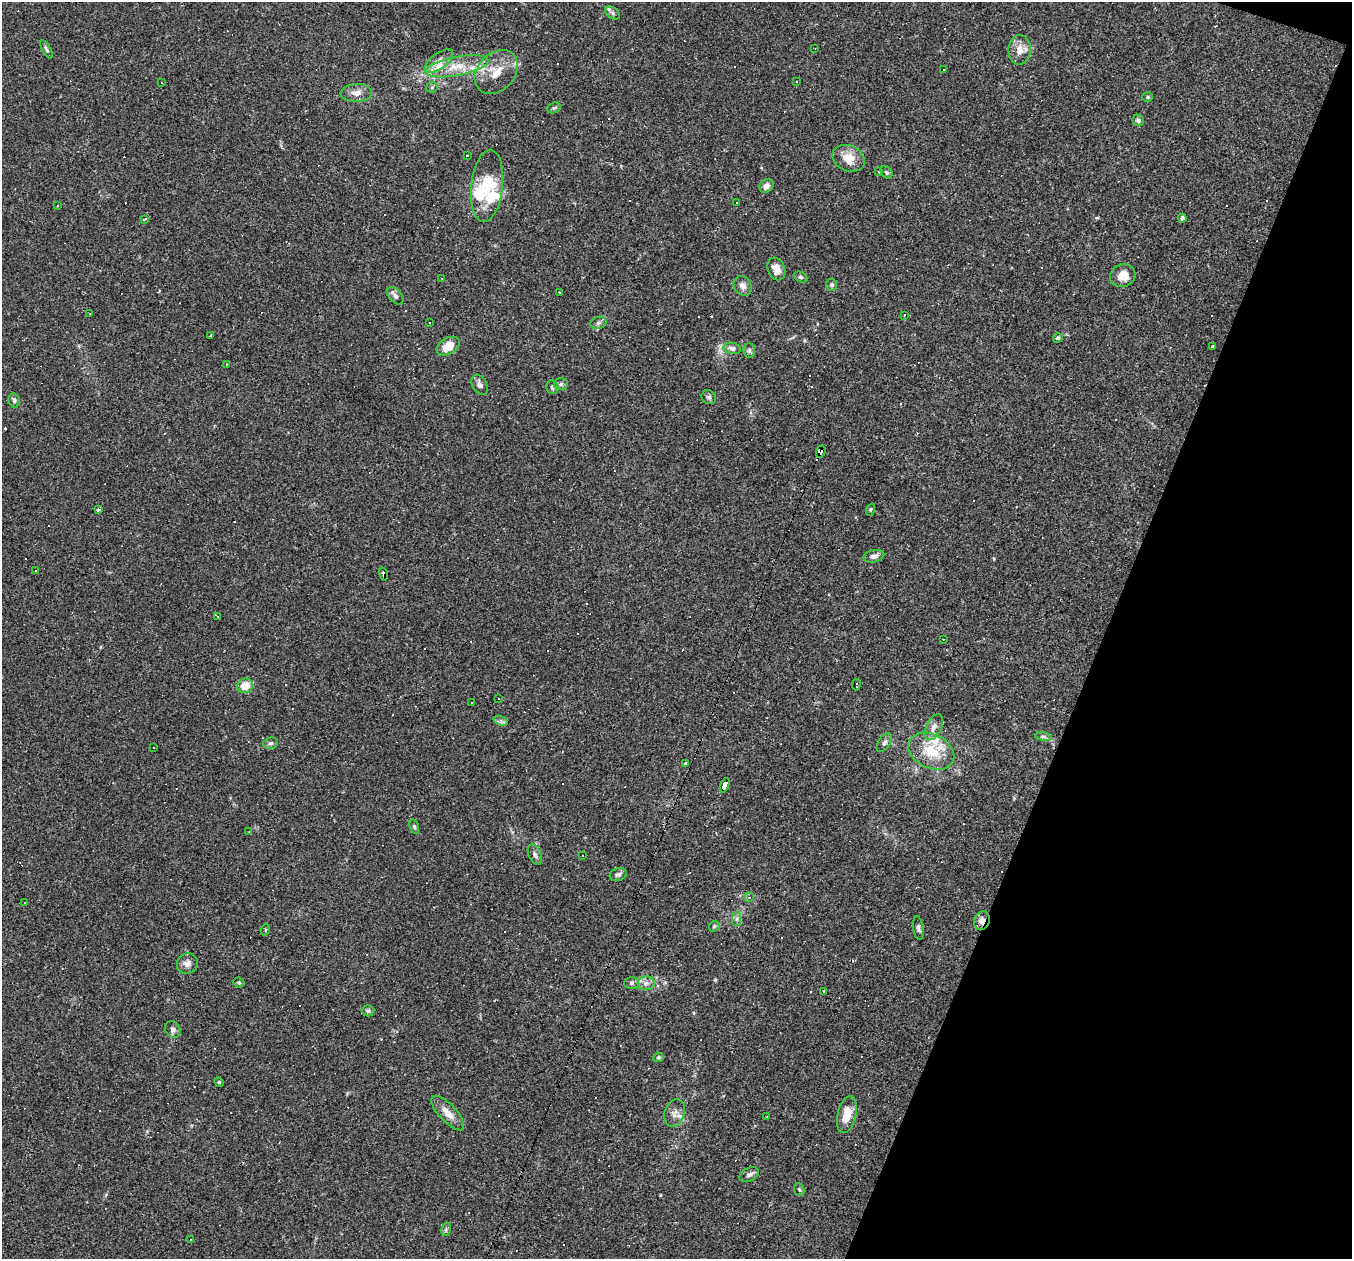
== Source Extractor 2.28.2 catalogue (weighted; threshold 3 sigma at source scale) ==
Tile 8 of 4 x 4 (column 4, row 2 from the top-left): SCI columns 4051-5400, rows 2773-4029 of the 5400 x 5416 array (HDU 1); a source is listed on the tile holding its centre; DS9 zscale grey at full resolution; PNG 1354 x 1261 px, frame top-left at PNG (2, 2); each listed source drawn as its Kron ellipse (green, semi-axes under 4 px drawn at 4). Shown black and unused: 18% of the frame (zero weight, under 2 of 3 exposures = <1% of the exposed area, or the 3 px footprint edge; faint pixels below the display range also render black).
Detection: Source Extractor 2.28.2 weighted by HDU 2 'WHT'; one run over the whole footprint, this tile lists its part. Background 0.0262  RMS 0.0043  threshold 0.0193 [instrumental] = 3 sigma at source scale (4.5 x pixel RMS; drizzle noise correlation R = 1.50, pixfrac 1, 0.05/0.05 arcsec/px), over >= 5 px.
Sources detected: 175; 67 cosmic-ray / hot-pixel residue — neither listed nor drawn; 9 inside a brighter listed object's ellipse — not listed separately; the other 99 listed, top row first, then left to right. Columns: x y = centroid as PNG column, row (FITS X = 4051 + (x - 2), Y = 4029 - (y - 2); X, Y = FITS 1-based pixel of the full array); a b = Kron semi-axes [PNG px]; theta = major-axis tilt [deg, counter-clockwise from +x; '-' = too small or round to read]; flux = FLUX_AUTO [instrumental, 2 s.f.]
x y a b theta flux
613 13 8 5 -37 1.1
46 49 10 4 -61 0.88
815 49 3 2 - 0.29
1020 50 15 11 88 4.2
439 61 16 8 36 3.5
457 66 32 9 11 10
943 69 3 3 - 0.92
496 72 24 18 48 9.1
162 82 3 2 - 0.33
796 82 3 3 - 1.2
432 87 6 5 - 0.74
356 93 16 9 4 3.4
1148 97 5 4 - 0.64
554 108 7 5 20 0.7
1138 120 5 5 - 1.2
467 155 3 2 - 0.44
849 158 17 12 -24 6.4
879 172 3 3 - 0.67
886 172 7 5 -51 0.75
487 186 36 16 84 14
766 186 7 6 - 2.3
737 202 3 3 - 2
57 206 3 2 - 0.39
1182 218 4 4 - 1.5
144 219 3 3 - 1
776 269 11 8 -69 3.7
1123 276 13 11 24 5.4
801 277 7 5 -26 0.74
441 278 2 2 - 0.25
832 285 6 5 - 0.86
743 286 10 8 -57 2.2
559 292 2 2 - 0.45
395 296 10 6 -48 1.5
90 313 3 2 - 0.27
904 315 2 2 - 0.36
430 323 2 2 - 0.32
598 323 8 6 17 1.2
211 336 3 3 - 2.2
1058 338 5 4 - 0.7
448 346 12 8 32 7.6
1212 347 3 3 - 1.1
732 348 9 5 -10 1.7
749 351 7 5 -87 1
226 364 2 2 - 0.33
561 384 7 6 - 1
480 385 11 7 -60 1.8
552 387 7 6 - 0.89
709 397 7 6 - 1.1
14 400 7 5 -76 0.89
821 451 6 4 71 110
98 510 3 3 - 0.88
871 510 6 4 71 0.56
874 556 10 6 12 2.3
36 570 3 3 - 0.74
383 574 7 3 -76 1.2
218 617 3 2 - 0.31
943 639 2 2 - 0.26
856 685 5 3 - 0.88
245 686 8 7 - 6.3
498 698 2 2 - 0.31
472 702 2 2 - 0.3
501 721 7 4 -17 1.1
934 727 14 7 64 2.7
1043 737 8 4 -8 0.93
271 743 7 5 14 0.99
884 743 10 5 55 1.4
153 748 2 2 - 0.38
931 751 24 17 -26 13
685 763 4 3 - 0.53
725 785 7 4 68 51
414 827 7 4 -71 0.72
249 831 3 2 - 0.27
535 855 11 6 -65 1.3
583 856 2 2 - 0.36
618 874 9 6 20 1.2
749 897 5 4 - 0.58
24 902 3 2 - 0.34
737 919 7 4 89 1
982 921 9 7 70 2.8
714 926 6 4 46 0.61
918 928 12 5 -83 1.2
265 930 6 3 71 0.43
187 964 10 10 - 2.5
239 982 5 5 - 0.6
632 983 7 6 - 1.1
646 983 8 6 4 1.8
823 991 3 3 - 5
368 1011 6 5 - 0.7
173 1030 9 7 -54 1.5
658 1057 5 4 - 0.65
219 1082 5 4 - 0.52
448 1113 22 8 -47 4.7
675 1113 14 10 71 2.9
847 1115 19 9 77 7
767 1116 2 2 - 0.28
749 1175 10 6 27 1.6
799 1190 7 5 -68 0.69
446 1229 7 4 79 0.82
190 1240 3 3 - 0.59
Overlapping masked pixels (flux is a lower limit): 4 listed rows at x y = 821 451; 383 574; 725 785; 982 921